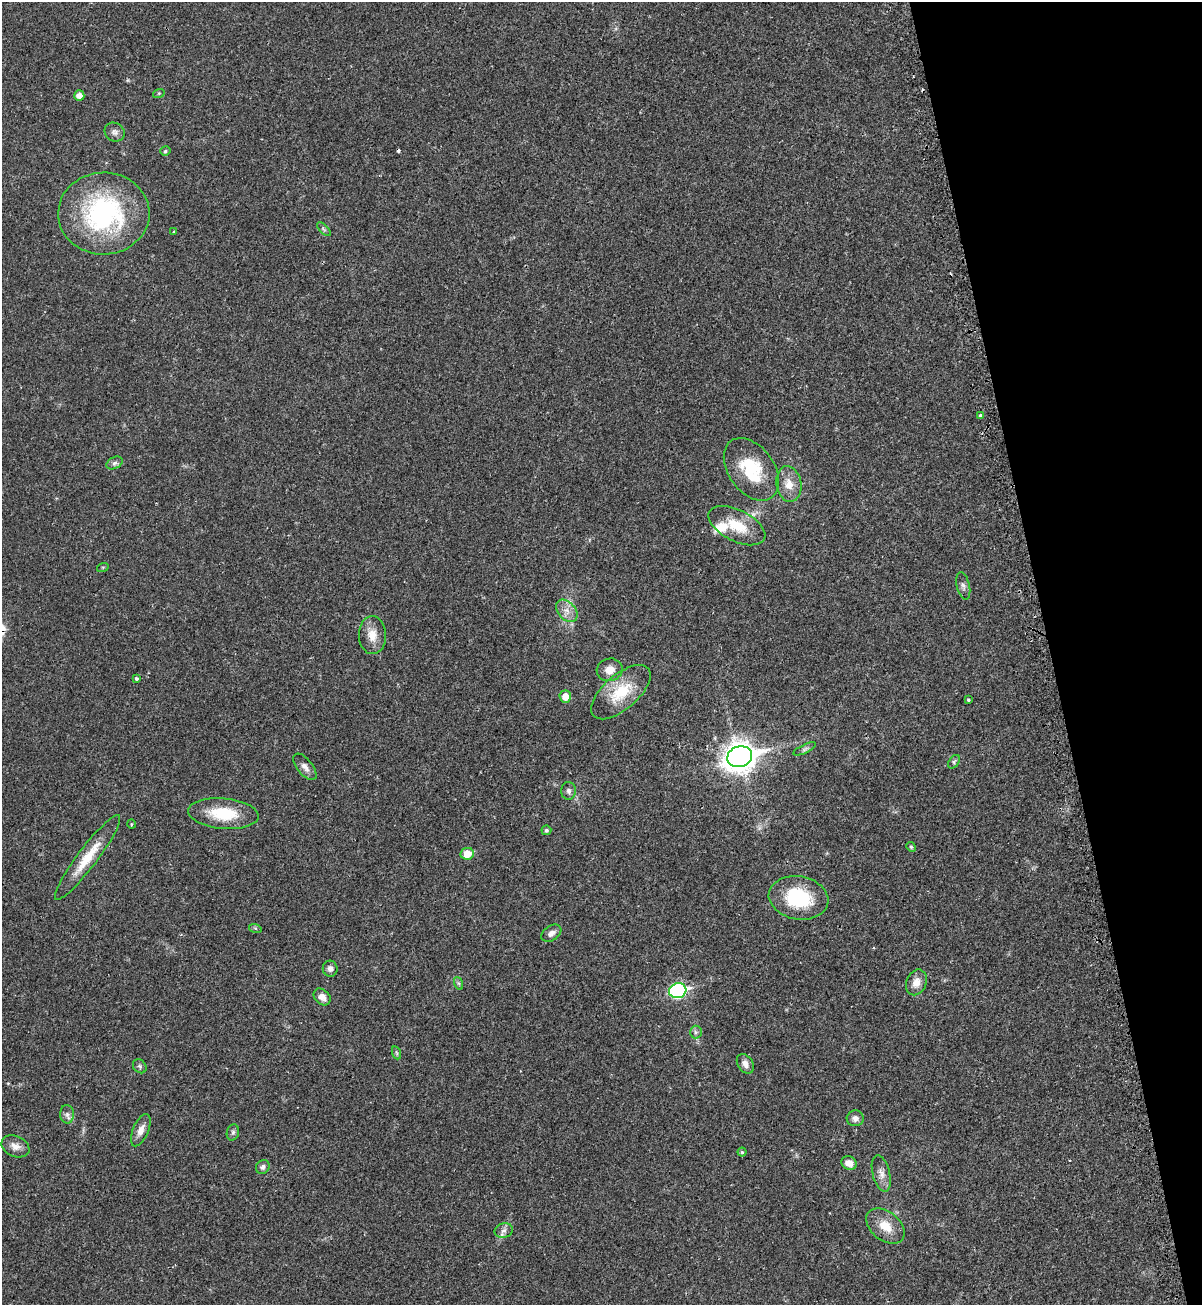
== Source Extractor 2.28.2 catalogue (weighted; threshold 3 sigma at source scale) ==
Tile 12 of 4 x 4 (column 4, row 3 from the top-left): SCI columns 3800-4999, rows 1339-2641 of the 5295 x 5264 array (HDU 1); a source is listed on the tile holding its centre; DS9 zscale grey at full resolution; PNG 1204 x 1307 px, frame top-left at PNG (2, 2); each listed source drawn as its Kron ellipse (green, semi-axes under 4 px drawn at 4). Shown black and unused: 13% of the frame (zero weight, under 2 of 3 exposures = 2% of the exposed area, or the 3 px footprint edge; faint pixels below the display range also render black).
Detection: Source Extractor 2.28.2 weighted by HDU 2 'WHT'; one run over the whole footprint, this tile lists its part. Background 0.0204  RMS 0.0038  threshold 0.0172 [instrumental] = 3 sigma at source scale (4.5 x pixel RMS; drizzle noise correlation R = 1.50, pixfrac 1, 0.05/0.05 arcsec/px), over >= 5 px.
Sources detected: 58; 2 cosmic-ray / hot-pixel residue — neither listed nor drawn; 1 inside a brighter listed object's ellipse — not listed separately; the other 55 listed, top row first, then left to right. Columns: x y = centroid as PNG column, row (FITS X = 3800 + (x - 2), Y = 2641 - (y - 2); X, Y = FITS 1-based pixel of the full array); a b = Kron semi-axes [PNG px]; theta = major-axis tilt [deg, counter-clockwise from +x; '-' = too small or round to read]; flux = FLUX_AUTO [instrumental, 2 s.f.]
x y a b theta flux
159 93 6 3 18 0.42
79 96 5 5 - 2.7
115 132 10 9 - 1.7
165 151 5 4 - 0.75
104 213 46 41 1 59
324 229 9 3 -45 0.59
174 232 3 3 - 0.42
980 416 3 3 - 1.6
115 463 9 5 27 1.1
751 469 35 23 -54 18
789 484 18 12 -81 4.9
737 526 31 15 -26 10
103 567 6 3 18 0.39
963 586 14 6 -77 1.4
567 611 13 8 -47 2.9
372 635 19 13 -88 4.9
610 670 13 11 13 3.7
136 679 3 3 - 0.92
621 692 36 17 41 14
565 697 6 5 - 3.5
969 700 3 3 - 1.1
805 749 12 4 25 1
740 757 12 10 20 480
954 762 7 5 55 0.68
305 767 16 7 -51 2.2
569 791 9 7 -88 1.3
223 814 35 15 -5 14
131 824 5 3 - 0.33
546 830 5 4 - 0.7
911 847 5 4 - 0.46
467 854 7 6 - 5.4
88 857 52 10 53 11
798 898 30 21 -10 23
255 928 6 4 -18 0.5
551 933 11 7 34 1.8
330 969 8 7 - 1.4
916 982 13 10 67 3.3
458 983 6 4 -71 0.56
678 991 9 7 15 59
322 997 9 7 -46 2.4
696 1032 6 6 - 0.83
397 1053 7 4 -70 0.62
745 1064 10 7 -55 2
140 1066 8 6 -47 0.8
67 1114 9 7 -89 1.4
855 1118 8 8 - 1.7
141 1130 17 8 67 2.8
233 1132 8 6 74 0.94
15 1146 14 10 -24 2.8
742 1152 4 4 - 0.6
849 1163 8 6 -26 3
263 1167 7 6 - 1.3
881 1173 18 8 -76 2.7
885 1226 22 14 -38 6.4
504 1231 9 7 13 1.5